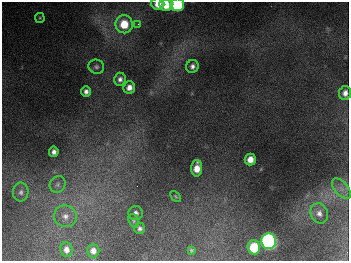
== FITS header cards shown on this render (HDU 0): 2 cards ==
NAXIS1  =                  347
NAXIS2  =                  259

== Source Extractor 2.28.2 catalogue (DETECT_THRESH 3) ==
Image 347 x 259 px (HDU 0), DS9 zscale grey, 1 PNG px = 1 image px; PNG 351 x 263 px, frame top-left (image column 1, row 259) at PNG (2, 2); each listed source drawn as its Kron ellipse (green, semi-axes under 4 px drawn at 4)
Background 672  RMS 51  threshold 153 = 3 sigma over >= 5 px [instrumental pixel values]
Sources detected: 29; all 29 listed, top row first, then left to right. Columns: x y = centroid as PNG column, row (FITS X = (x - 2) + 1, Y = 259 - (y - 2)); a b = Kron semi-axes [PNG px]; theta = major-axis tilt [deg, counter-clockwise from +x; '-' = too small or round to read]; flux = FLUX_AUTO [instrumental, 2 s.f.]
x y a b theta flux
158 4 6 6 - 3.9e+04
166 5 6 6 - 6.2e+04
177 5 7 6 - 2.5e+05
40 18 5 5 - 4.1e+03
124 24 9 8 - 8.6e+04
138 24 4 4 - 4.5e+03
192 66 6 6 - 1.3e+04
96 67 8 7 - 9.1e+03
120 79 6 6 - 1.3e+04
129 87 6 5 - 2.1e+04
86 92 5 4 - 1.2e+04
345 93 7 6 - 1.8e+04
54 152 5 4 - 1.6e+04
250 159 6 5 - 3.5e+04
197 168 8 5 88 4.2e+04
58 184 9 7 47 1.4e+04
341 189 12 6 -49 2.1e+04
21 192 9 7 88 1.4e+04
176 196 6 4 -45 4.2e+03
135 213 7 7 - 1.4e+04
319 213 10 8 -65 2.0e+04
65 216 11 11 - 3.0e+04
134 221 7 5 -74 5.7e+03
140 228 6 5 - 9.8e+03
269 241 8 7 - 1.1e+06
254 247 7 6 - 1.2e+05
66 249 7 6 - 1.9e+04
191 250 4 3 - 4.6e+03
93 251 7 6 - 2.0e+04
At the frame edge (FLAGS 8, measured only in part): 4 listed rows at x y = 158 4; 166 5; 177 5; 345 93